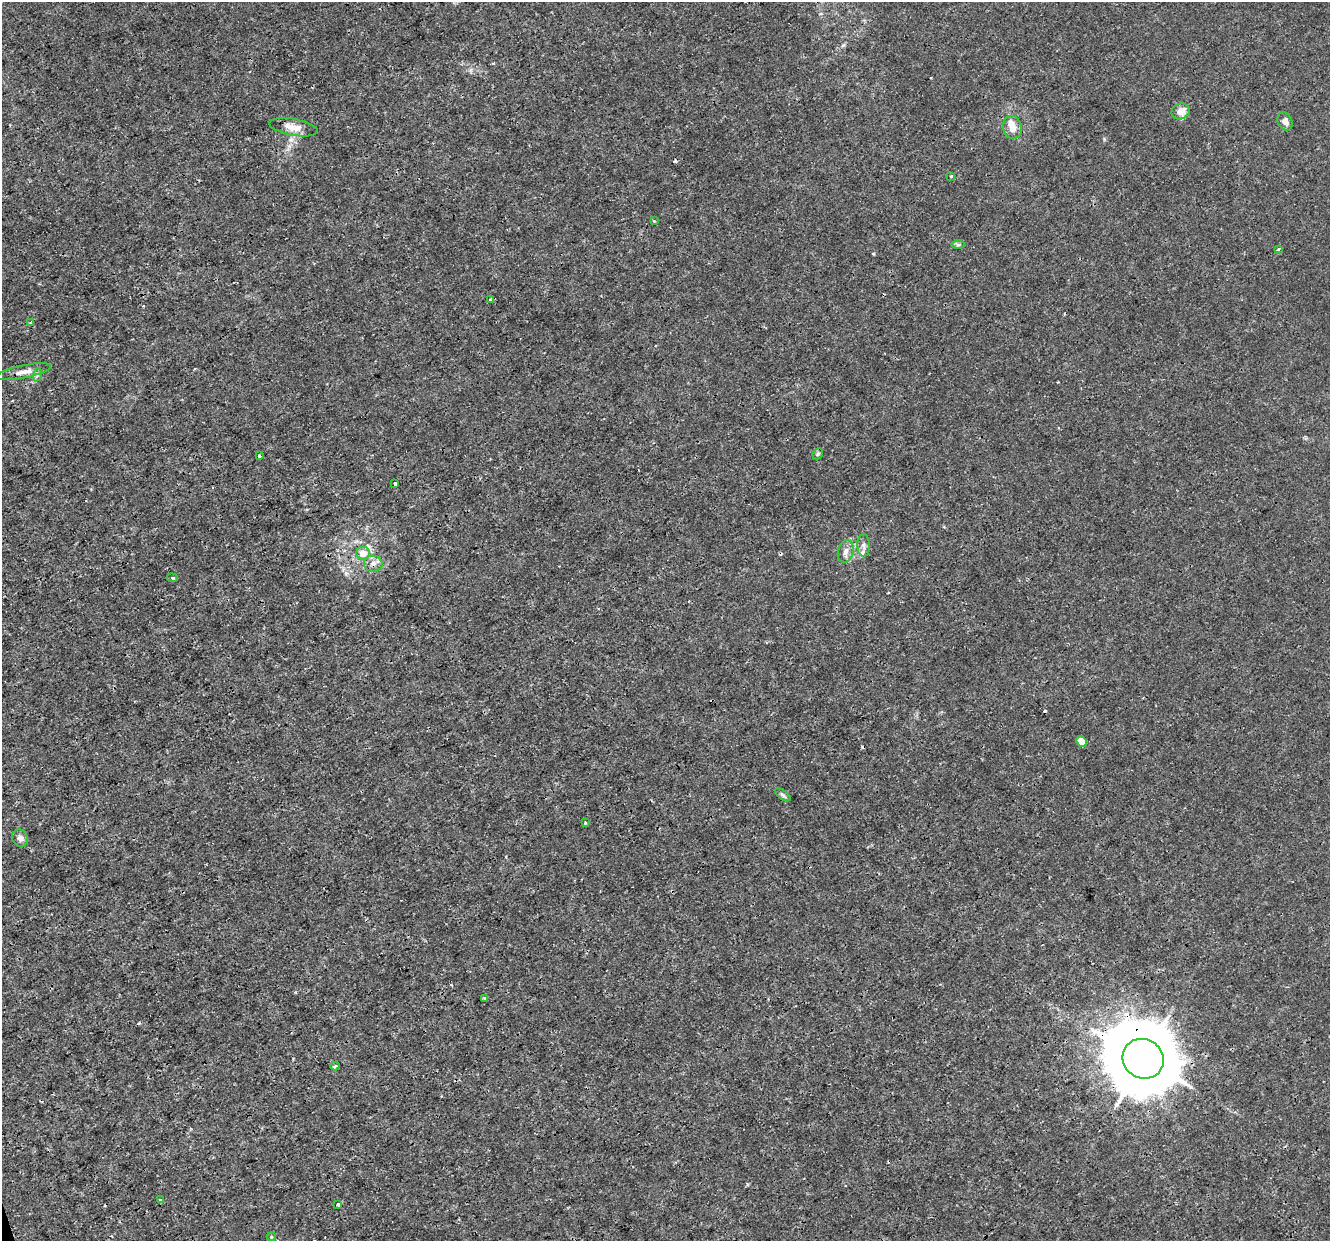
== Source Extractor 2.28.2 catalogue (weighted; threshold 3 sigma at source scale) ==
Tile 7 of 4 x 4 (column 3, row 2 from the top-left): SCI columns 2656-3983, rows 2590-3828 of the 5310 x 5126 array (HDU 1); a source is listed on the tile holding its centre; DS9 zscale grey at full resolution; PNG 1332 x 1243 px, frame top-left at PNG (2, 2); each listed source drawn as its Kron ellipse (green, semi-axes under 4 px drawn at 4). Shown black and unused: <1% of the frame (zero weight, under 3 of 4 exposures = <1% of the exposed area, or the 3 px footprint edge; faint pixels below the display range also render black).
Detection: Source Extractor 2.28.2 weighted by HDU 2 'WHT'; one run over the whole footprint, this tile lists its part. Background 0.00258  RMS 8.2e-04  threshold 0.00367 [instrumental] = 3 sigma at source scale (4.5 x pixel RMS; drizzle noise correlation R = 1.50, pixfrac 1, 0.0396/0.0396 arcsec/px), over >= 5 px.
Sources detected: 35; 4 cosmic-ray / hot-pixel residue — neither listed nor drawn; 1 inside a brighter listed object's ellipse — not listed separately; the other 30 listed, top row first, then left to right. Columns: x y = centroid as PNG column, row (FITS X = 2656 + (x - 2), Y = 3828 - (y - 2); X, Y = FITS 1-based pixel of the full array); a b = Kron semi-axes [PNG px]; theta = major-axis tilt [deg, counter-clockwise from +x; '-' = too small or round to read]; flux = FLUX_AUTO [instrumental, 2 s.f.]
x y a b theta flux
1181 111 9 7 22 0.64
1285 121 9 7 -67 0.43
293 127 25 8 -10 0.93
1012 127 11 9 -75 0.82
951 176 4 3 - 0.093
654 221 3 3 - 0.074
958 245 7 4 -1 0.15
1279 249 3 3 - 0.3
490 300 3 3 - 0.17
30 323 4 3 - 0.098
23 372 28 6 12 0.73
37 375 7 4 72 0.15
818 454 6 5 - 0.12
259 456 3 3 - 0.092
395 484 3 3 - 0.28
864 545 11 6 -89 0.37
846 551 11 7 75 0.46
363 553 6 6 - 1
373 563 9 8 - 0.44
172 578 5 4 - 0.12
1081 741 6 4 -47 1
783 795 9 4 -36 0.17
585 823 4 4 - 0.091
20 838 9 7 -64 0.35
484 998 4 3 - 0.11
1143 1059 21 19 -32 760
335 1066 5 3 - 0.13
160 1200 3 3 - 0.12
338 1204 3 3 - 0.47
271 1237 4 3 - 0.076
Overlapping masked pixels (flux is a lower limit): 2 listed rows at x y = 363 553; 1143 1059